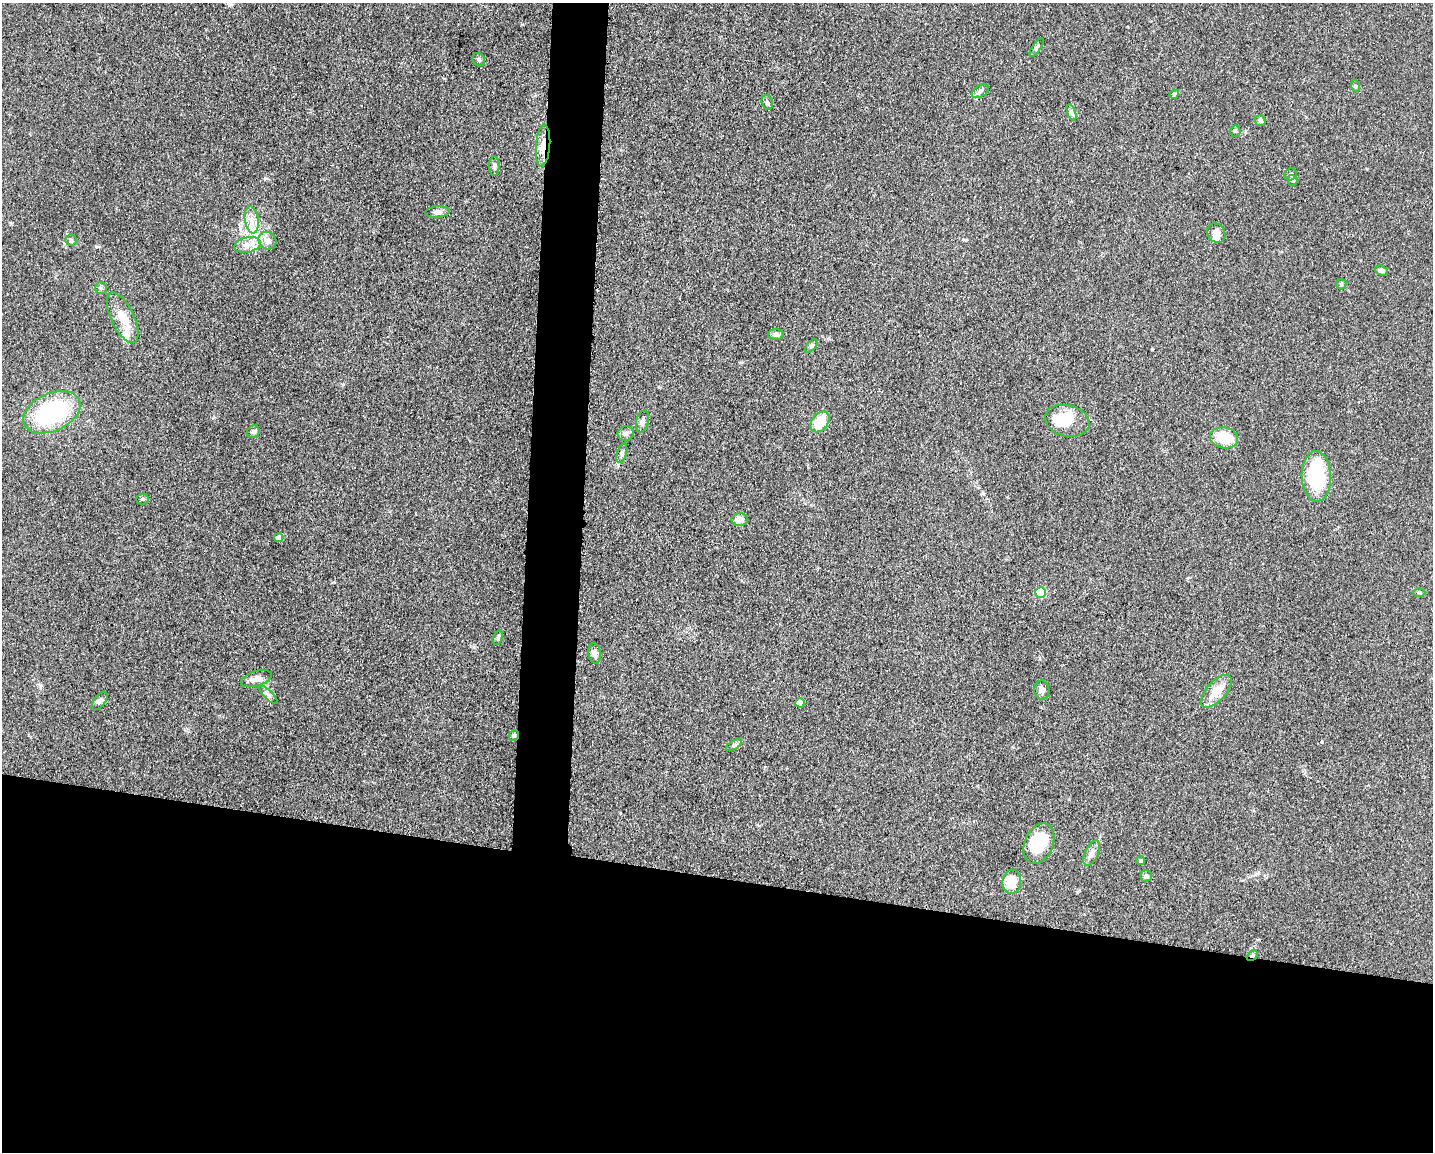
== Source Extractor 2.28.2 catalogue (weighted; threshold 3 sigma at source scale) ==
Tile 11 of 3 x 4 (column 2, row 4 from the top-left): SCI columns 1660-3090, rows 9-1158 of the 4639 x 4618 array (HDU 1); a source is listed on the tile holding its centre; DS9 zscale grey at full resolution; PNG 1435 x 1154 px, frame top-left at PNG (2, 3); each listed source drawn as its Kron ellipse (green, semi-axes under 4 px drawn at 4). Shown black and unused: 27% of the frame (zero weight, under 3 of 5 exposures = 1% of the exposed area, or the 3 px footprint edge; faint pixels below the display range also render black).
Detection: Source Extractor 2.28.2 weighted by HDU 2 'WHT'; one run over the whole footprint, this tile lists its part. Background 0.0763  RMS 0.0066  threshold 0.0295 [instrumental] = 3 sigma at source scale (4.5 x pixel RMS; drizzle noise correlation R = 1.50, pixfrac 1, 0.05/0.05 arcsec/px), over >= 5 px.
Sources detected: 59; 1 inside a brighter object's white glare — neither listed nor drawn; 3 inside a brighter listed object's ellipse — not listed separately; the other 55 listed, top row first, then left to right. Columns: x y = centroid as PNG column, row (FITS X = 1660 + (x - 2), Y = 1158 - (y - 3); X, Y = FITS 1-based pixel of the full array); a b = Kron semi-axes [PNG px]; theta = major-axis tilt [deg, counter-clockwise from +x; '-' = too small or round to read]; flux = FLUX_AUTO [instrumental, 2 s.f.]
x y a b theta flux
1036 47 11 3 54 1.2
479 60 7 6 - 1.3
1356 86 6 4 -71 0.87
980 91 9 5 31 1.9
1174 94 5 4 - 0.82
767 102 7 5 -73 1.4
1072 112 9 4 -71 1.4
1260 121 5 5 - 1.2
1235 131 5 5 - 0.97
543 146 21 7 85 6.9
494 166 10 5 89 1.6
1291 174 6 5 - 1.3
1293 180 5 5 - 1.7
437 212 12 5 4 2.5
252 220 14 7 -83 5.3
1216 233 10 8 -52 4.9
71 240 5 5 - 1
267 241 9 8 - 3.3
248 245 13 7 11 4.9
1381 271 7 5 -18 2.4
1341 284 5 5 - 0.92
101 288 6 5 - 1.2
123 318 27 11 -64 11
776 334 8 5 -3 2.5
812 346 8 4 49 1.1
52 412 30 19 24 73
642 421 11 6 76 2.3
1067 421 23 15 -13 22
820 422 11 8 53 15
253 432 7 6 - 1.4
626 434 8 7 - 2.2
1224 438 14 10 -9 16
622 453 10 5 74 1.6
1316 476 25 14 -89 52
142 499 6 5 - 1
740 520 8 6 1 5.6
278 538 4 4 - 4.5
1041 593 5 5 - 35
1419 593 6 4 0 0.78
498 638 8 4 71 1.1
594 653 10 6 -82 2.9
256 679 16 7 18 5.2
1042 690 9 7 -87 3.2
1216 691 20 9 48 10
268 695 12 3 -45 1.6
100 701 11 5 53 1.7
800 703 5 4 - 5.2
514 735 5 5 - 1.2
734 745 9 3 31 1.3
1039 843 21 14 66 30
1092 853 14 6 65 3.1
1141 861 4 4 - 1
1146 876 6 5 - 1.6
1012 882 12 9 85 12
1252 955 6 4 44 1.2
Overlapping masked pixels (flux is a lower limit): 3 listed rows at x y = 543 146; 514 735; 1252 955
Unlisted compact peaks at least as high as the median listed source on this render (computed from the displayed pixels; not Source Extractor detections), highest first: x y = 265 178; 1322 742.